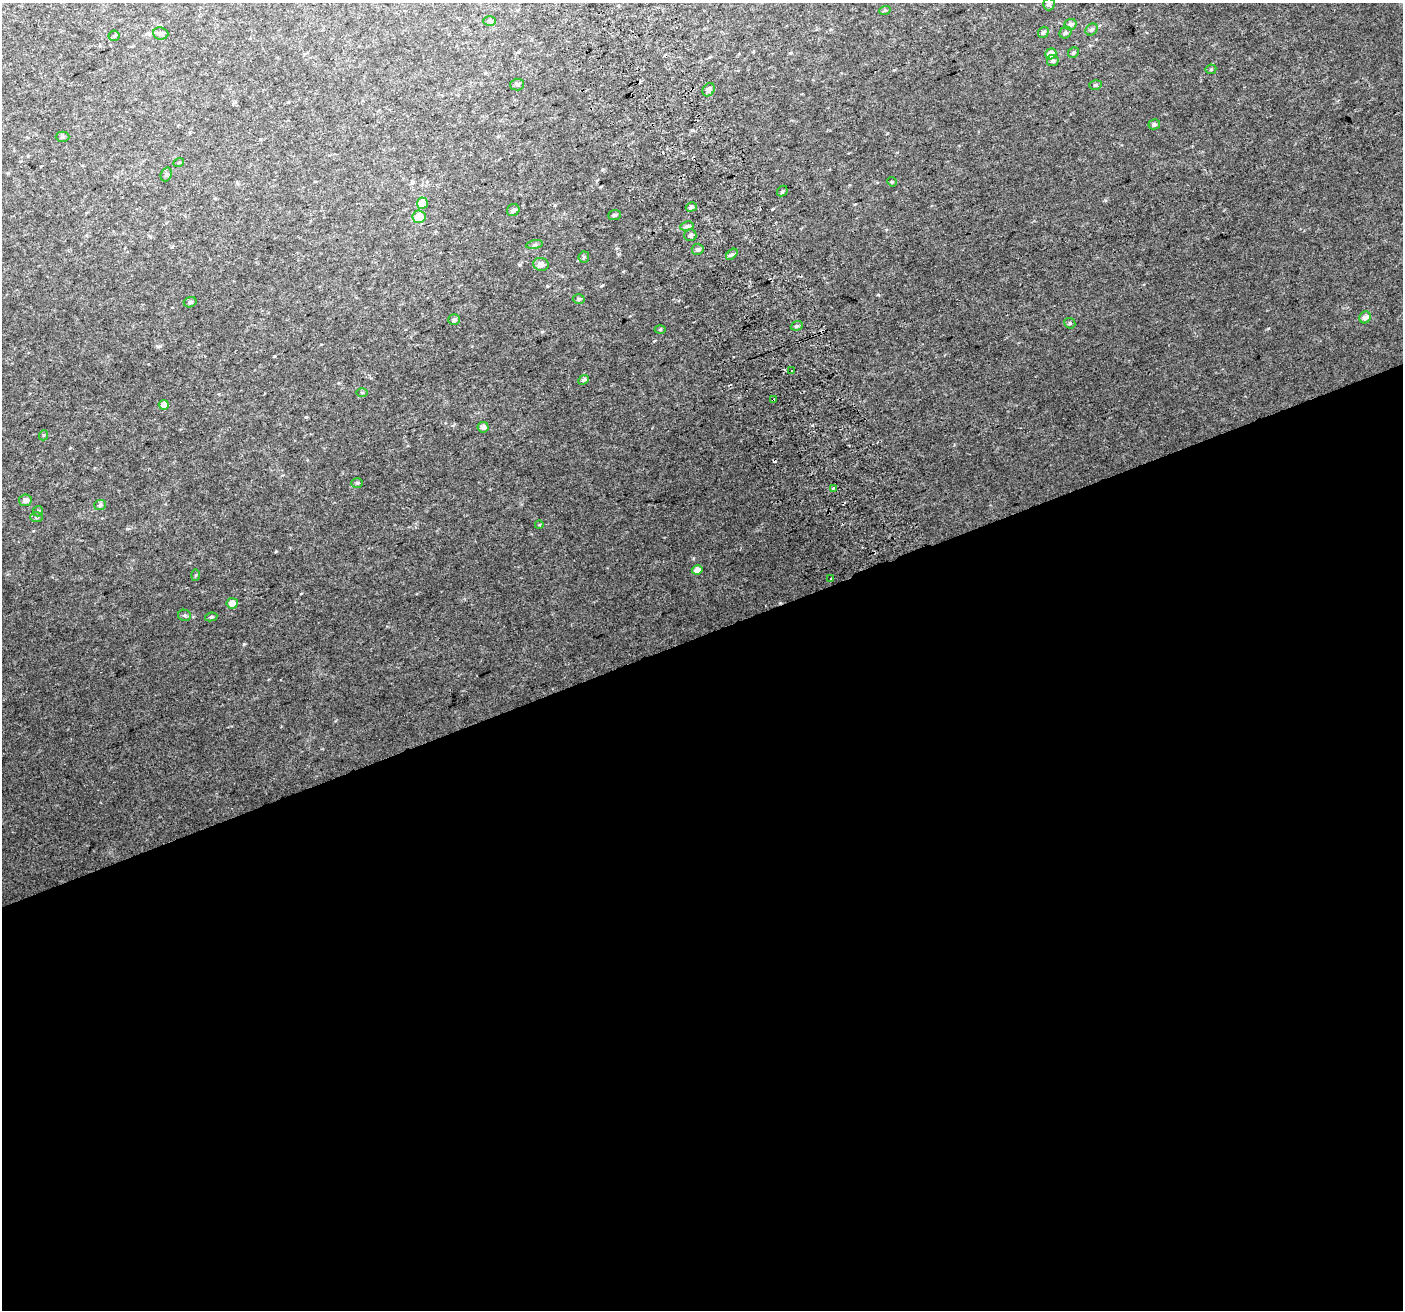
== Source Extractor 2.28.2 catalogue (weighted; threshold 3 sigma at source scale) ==
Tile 15 of 4 x 4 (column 3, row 4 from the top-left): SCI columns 2847-4247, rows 159-1466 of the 5688 x 5494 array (HDU 1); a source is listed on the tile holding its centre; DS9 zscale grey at full resolution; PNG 1405 x 1312 px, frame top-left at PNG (2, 3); each listed source drawn as its Kron ellipse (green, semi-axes under 4 px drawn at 4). Shown black and unused: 52% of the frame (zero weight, under 2 of 3 exposures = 2% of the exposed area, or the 3 px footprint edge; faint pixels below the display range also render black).
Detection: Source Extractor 2.28.2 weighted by HDU 2 'WHT'; one run over the whole footprint, this tile lists its part. Background 0.0503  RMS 0.012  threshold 0.0519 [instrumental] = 3 sigma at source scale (4.5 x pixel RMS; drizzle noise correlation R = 1.50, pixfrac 1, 0.0396/0.0396 arcsec/px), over >= 5 px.
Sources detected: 63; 2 cosmic-ray / hot-pixel residue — neither listed nor drawn; the other 61 listed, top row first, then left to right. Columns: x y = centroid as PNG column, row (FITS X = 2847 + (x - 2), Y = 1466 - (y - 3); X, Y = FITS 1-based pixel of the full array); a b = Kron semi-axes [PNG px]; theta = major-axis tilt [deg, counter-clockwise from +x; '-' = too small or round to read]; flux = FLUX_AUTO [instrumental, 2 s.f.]
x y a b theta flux
1049 4 6 5 - 2.8
885 10 6 3 19 1.2
490 21 6 5 - 2.3
1070 24 6 5 - 3.2
1092 29 7 5 43 2.7
1043 32 6 5 - 2.4
161 33 8 6 -5 3.9
1065 33 6 5 - 2.4
114 36 5 5 - 1.6
1073 53 5 5 - 1.7
1051 54 6 5 - 8.4
1053 61 6 5 - 2.3
1211 69 5 5 - 1.3
517 85 6 6 - 2.7
1095 85 6 4 15 1.8
709 90 7 5 53 4.4
1154 124 6 5 - 2.5
63 137 7 5 0 2
179 162 5 3 - 0.86
166 174 7 5 70 2
892 182 5 4 - 1
782 191 6 4 47 1.5
422 203 5 5 - 19
691 207 6 4 15 2.4
513 210 6 5 - 3.1
614 215 6 5 - 2
419 217 6 6 - 15
687 226 7 4 10 2.6
690 235 6 6 - 3.2
535 245 8 4 9 2.1
698 249 6 5 - 2.4
732 254 7 4 44 2.3
584 257 5 5 - 1.7
541 264 8 6 -14 6.3
579 299 6 4 2 2
190 302 6 5 - 2.1
1365 317 6 5 - 5.1
454 320 6 5 - 2.3
1070 323 6 5 - 1.8
797 326 6 4 20 2
660 329 5 3 - 1.1
792 370 3 3 - 8.8
584 380 5 4 - 2.4
362 392 6 4 0 1.3
773 400 3 2 - 1.1
164 405 5 4 - 5.7
483 427 6 5 - 4.1
44 435 5 3 - 1.1
357 483 6 5 - 1.6
833 488 3 3 - 6.8
25 500 6 5 - 5
100 505 6 5 - 2.2
38 511 5 5 - 1.5
37 517 6 5 - 1.8
539 525 4 3 - 0.95
697 570 5 4 - 5.7
195 575 6 4 88 1.1
831 578 3 3 - 6.8
232 603 6 5 - 11
185 615 6 5 - 2
211 617 6 4 10 2
Overlapping masked pixels (flux is a lower limit): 1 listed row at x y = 773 400
Isophote crosses this tile's border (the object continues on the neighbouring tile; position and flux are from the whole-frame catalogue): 1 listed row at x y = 1049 4
Unlisted compact peaks at least as high as the median listed source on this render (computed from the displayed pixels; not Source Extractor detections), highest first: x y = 244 644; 276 551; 1268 328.